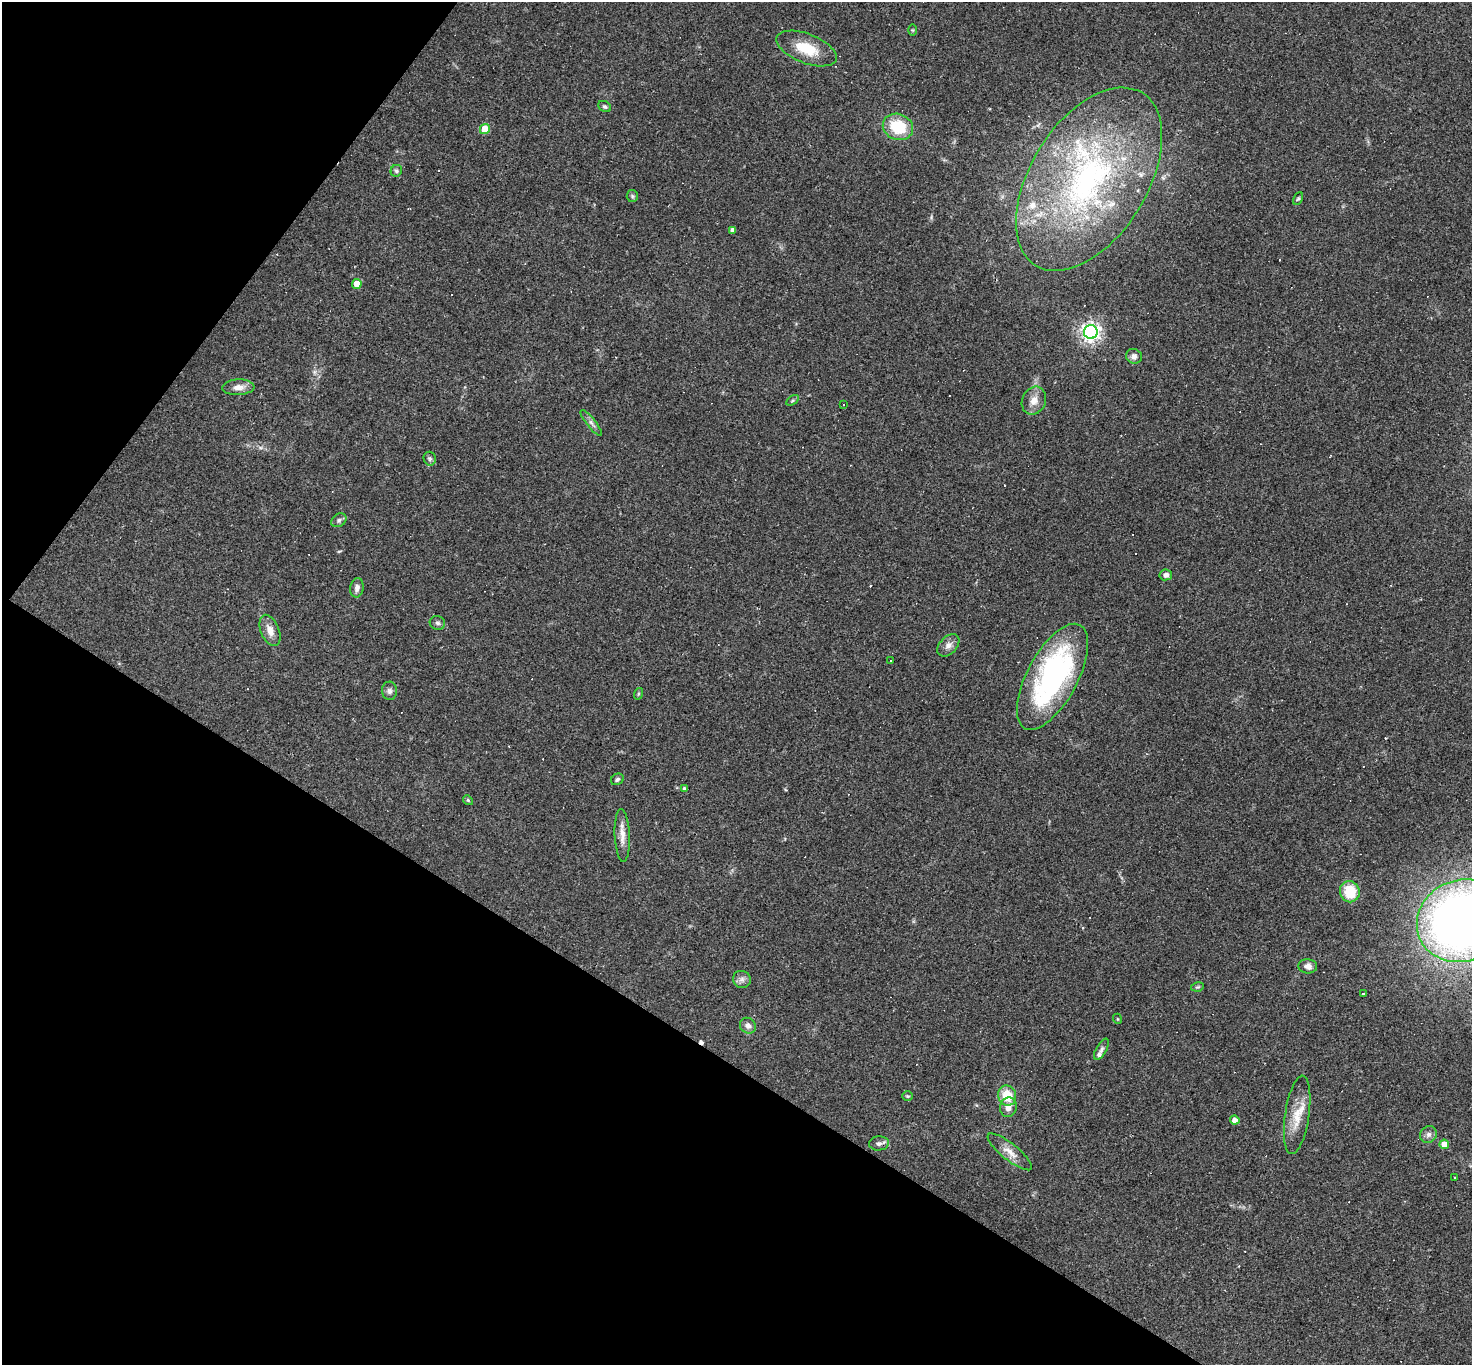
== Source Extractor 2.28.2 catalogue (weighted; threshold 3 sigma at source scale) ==
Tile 9 of 4 x 4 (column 1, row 3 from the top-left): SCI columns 1-1470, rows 1652-3014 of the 5882 x 5889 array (HDU 1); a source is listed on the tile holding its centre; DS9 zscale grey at full resolution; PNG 1474 x 1367 px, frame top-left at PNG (2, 2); each listed source drawn as its Kron ellipse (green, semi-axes under 4 px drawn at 4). Shown black and unused: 30% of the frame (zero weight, under 2 of 3 exposures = <1% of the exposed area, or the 3 px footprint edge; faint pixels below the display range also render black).
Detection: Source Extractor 2.28.2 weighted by HDU 2 'WHT'; one run over the whole footprint, this tile lists its part. Background 0.0731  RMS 0.0056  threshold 0.0251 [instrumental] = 3 sigma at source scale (4.5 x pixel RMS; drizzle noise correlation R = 1.50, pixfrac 1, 0.05/0.05 arcsec/px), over >= 5 px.
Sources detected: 73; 17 cosmic-ray / hot-pixel residue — neither listed nor drawn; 4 inside a brighter listed object's ellipse — not listed separately; the other 52 listed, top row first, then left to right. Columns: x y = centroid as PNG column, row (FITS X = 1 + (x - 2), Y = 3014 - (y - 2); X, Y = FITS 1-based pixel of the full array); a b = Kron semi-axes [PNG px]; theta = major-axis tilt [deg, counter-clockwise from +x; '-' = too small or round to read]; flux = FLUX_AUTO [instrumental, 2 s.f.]
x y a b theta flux
913 30 6 4 -90 0.61
807 49 32 14 -21 16
605 107 7 5 -31 1.1
898 127 15 13 -22 21
485 129 5 5 - 12
396 171 6 5 - 1.1
1089 179 102 58 58 180
632 196 6 5 - 0.94
1298 199 6 4 61 0.81
733 230 4 4 - 1.9
357 284 5 5 - 8.2
1091 332 7 7 - 260
1134 356 8 7 - 2.5
238 387 16 8 3 4.1
793 400 7 4 31 0.91
1034 401 14 11 66 5.4
844 404 3 2 - 0.51
591 423 16 4 -51 2.3
430 459 7 6 - 1.1
339 520 8 6 37 1.5
1166 575 6 5 - 2.3
357 588 10 6 80 2.4
437 623 8 6 -16 1.5
270 630 16 9 -67 5.5
948 645 13 8 45 3.3
891 660 3 2 - 0.71
1053 677 58 25 62 120
390 691 9 7 -88 1.9
638 694 6 4 72 0.67
617 779 7 5 31 1.2
684 789 3 3 - 1.1
468 800 5 4 - 0.72
622 835 26 7 -87 5.5
1350 892 11 9 -70 15
1462 921 46 40 22 460
1308 966 9 7 -5 2.8
742 979 9 8 - 2.3
1197 987 6 4 10 0.85
1364 994 3 2 - 1
1118 1019 5 3 - 0.45
748 1026 8 7 - 2.4
1101 1049 12 5 60 1.8
908 1096 5 4 - 0.7
1007 1096 10 9 - 12
1008 1107 10 8 79 3.9
1297 1115 39 12 82 13
1235 1120 5 4 - 3.2
1428 1134 9 8 - 2.1
879 1143 10 7 4 1.9
1444 1144 5 4 - 8.1
1010 1152 27 8 -39 6
1455 1177 3 3 - 4.3
Isophote crosses this tile's border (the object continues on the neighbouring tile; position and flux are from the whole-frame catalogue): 1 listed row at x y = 1462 921